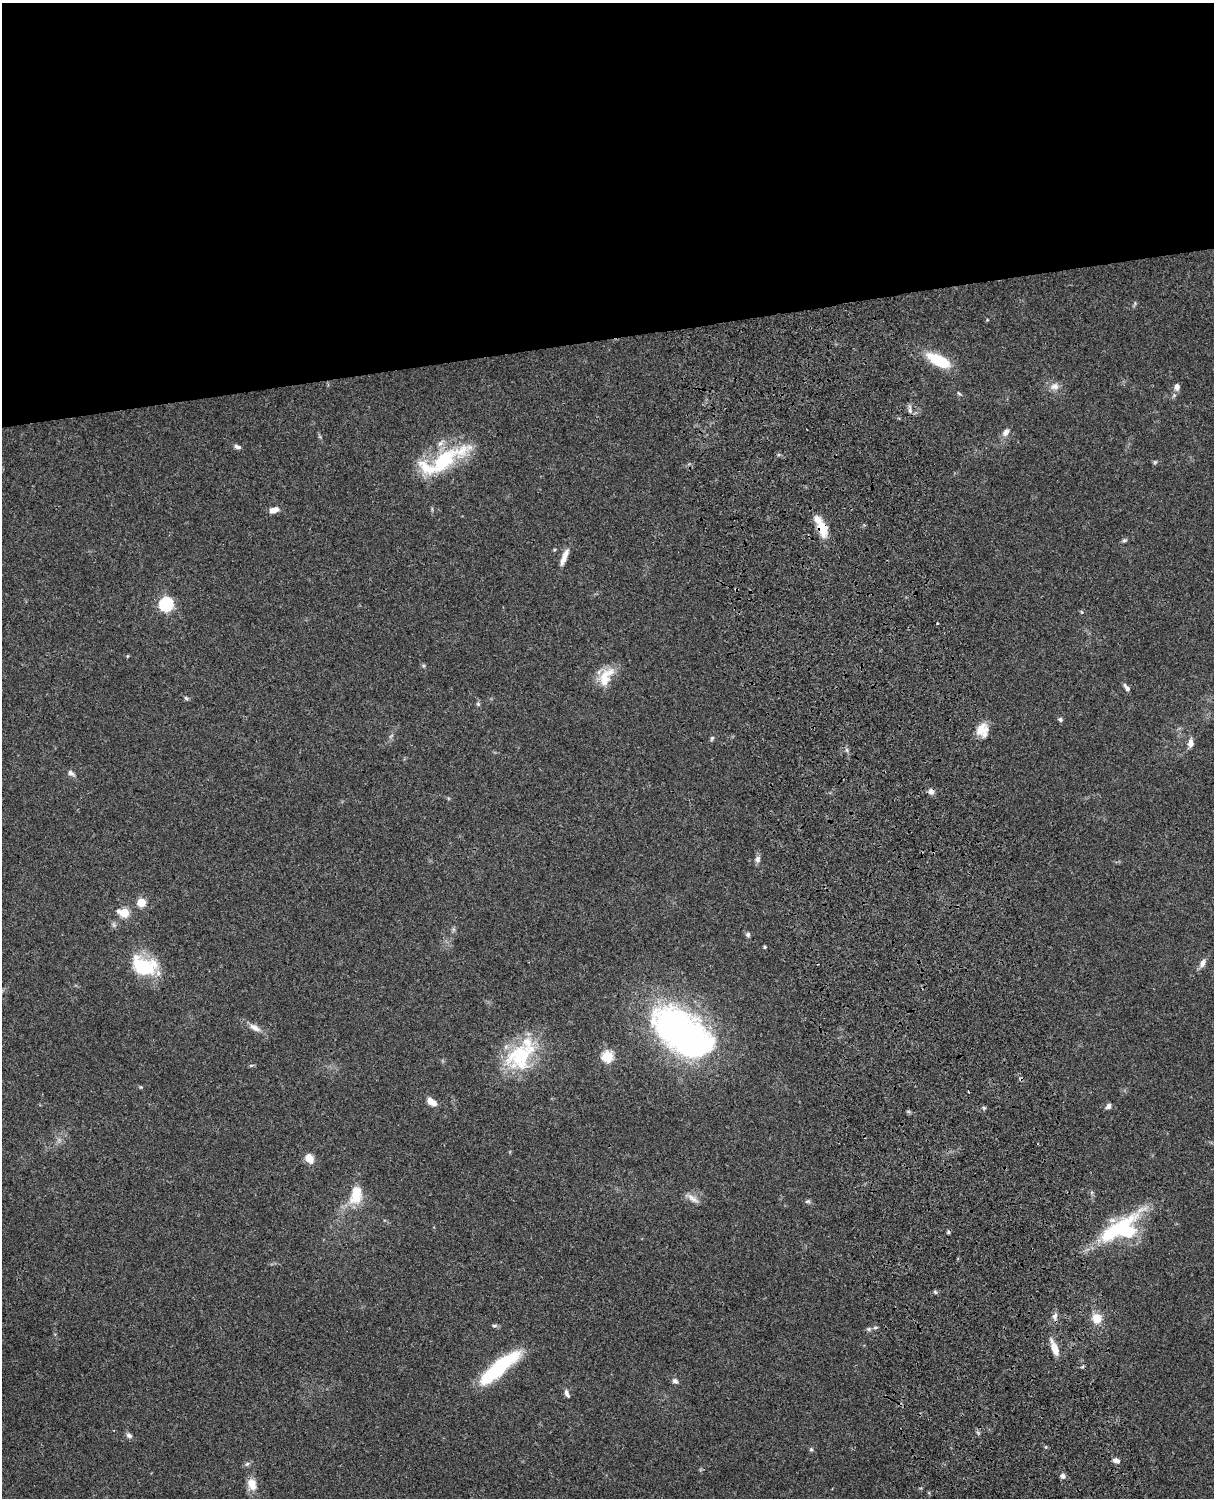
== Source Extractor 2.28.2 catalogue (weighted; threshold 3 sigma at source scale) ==
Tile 2 of 4 x 3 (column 2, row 1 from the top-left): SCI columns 1333-2544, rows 3268-4763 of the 5087 x 4926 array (HDU 1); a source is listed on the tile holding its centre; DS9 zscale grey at full resolution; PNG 1216 x 1500 px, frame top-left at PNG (2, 3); no overlay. Shown black and unused: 23% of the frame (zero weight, under 3 of 4 exposures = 6% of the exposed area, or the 3 px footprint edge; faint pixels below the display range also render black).
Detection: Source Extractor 2.28.2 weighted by HDU 2 'WHT'; one run over the whole footprint, this tile lists its part. Background 0.099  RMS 0.0063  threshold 0.0285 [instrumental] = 3 sigma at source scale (4.5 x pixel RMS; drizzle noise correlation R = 1.50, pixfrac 1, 0.05/0.05 arcsec/px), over >= 5 px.
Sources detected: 72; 3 inside a brighter object's white glare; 2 cosmic-ray / hot-pixel residue — not listed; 5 inside a brighter listed object's ellipse — not listed separately; the other 62 listed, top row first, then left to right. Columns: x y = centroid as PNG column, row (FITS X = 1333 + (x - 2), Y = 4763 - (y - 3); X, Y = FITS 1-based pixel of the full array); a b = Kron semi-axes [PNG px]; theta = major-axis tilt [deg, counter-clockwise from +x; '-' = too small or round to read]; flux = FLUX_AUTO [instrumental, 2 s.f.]
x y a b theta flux
939 360 25 10 -27 27
1054 386 12 9 21 4
1177 387 8 7 - 2.8
959 393 7 3 -44 0.74
910 410 6 4 72 1.3
1005 432 11 8 49 3.2
237 447 9 5 -13 2
443 461 68 20 31 47
1155 462 5 5 - 0.86
274 510 11 6 19 4.4
822 528 19 11 -74 12
1124 540 6 5 - 1.2
554 550 5 3 - 0.61
564 557 25 6 68 5.7
166 604 6 6 - 110
1082 612 6 3 -70 0.62
937 623 4 2 - 0.52
127 656 5 3 - 0.51
606 677 28 14 62 14
1127 688 10 5 -53 2
186 698 6 5 - 1
478 704 6 4 -47 0.91
1060 720 6 5 - 1.2
982 730 17 14 90 8.7
712 738 7 4 60 1
1190 743 11 7 84 3.5
71 773 10 6 -38 2.2
931 791 8 8 - 2.4
758 859 8 6 79 2.4
141 902 5 5 - 20
124 913 6 5 - 31
748 934 6 6 - 1.4
765 947 3 3 - 0.83
1203 963 13 7 70 3.3
144 966 31 21 -21 33
255 1028 17 8 -29 4.6
691 1040 42 34 -6 160
521 1056 44 30 41 47
607 1056 6 5 - 51
251 1065 6 4 18 0.8
432 1102 12 7 -35 4.9
1109 1106 8 5 42 2
984 1108 6 4 -44 0.84
309 1158 8 7 - 8.6
355 1195 25 17 88 15
692 1198 18 7 -37 4
808 1201 8 5 6 1.2
1117 1229 64 17 35 48
935 1292 5 4 - 0.86
1055 1316 11 7 73 2.6
1097 1318 10 10 - 8.7
494 1325 7 4 7 1
1054 1348 17 6 -70 7.9
493 1372 54 13 39 48
675 1381 8 6 -23 2
567 1393 11 5 -67 2.2
129 1435 8 6 -35 2.1
811 1449 5 5 - 0.94
1116 1461 8 5 -19 3.1
247 1464 7 5 43 1.4
1063 1476 6 5 - 2.3
252 1484 16 11 -70 7.2
Overlapping masked pixels (flux is a lower limit): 2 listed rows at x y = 822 528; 931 791